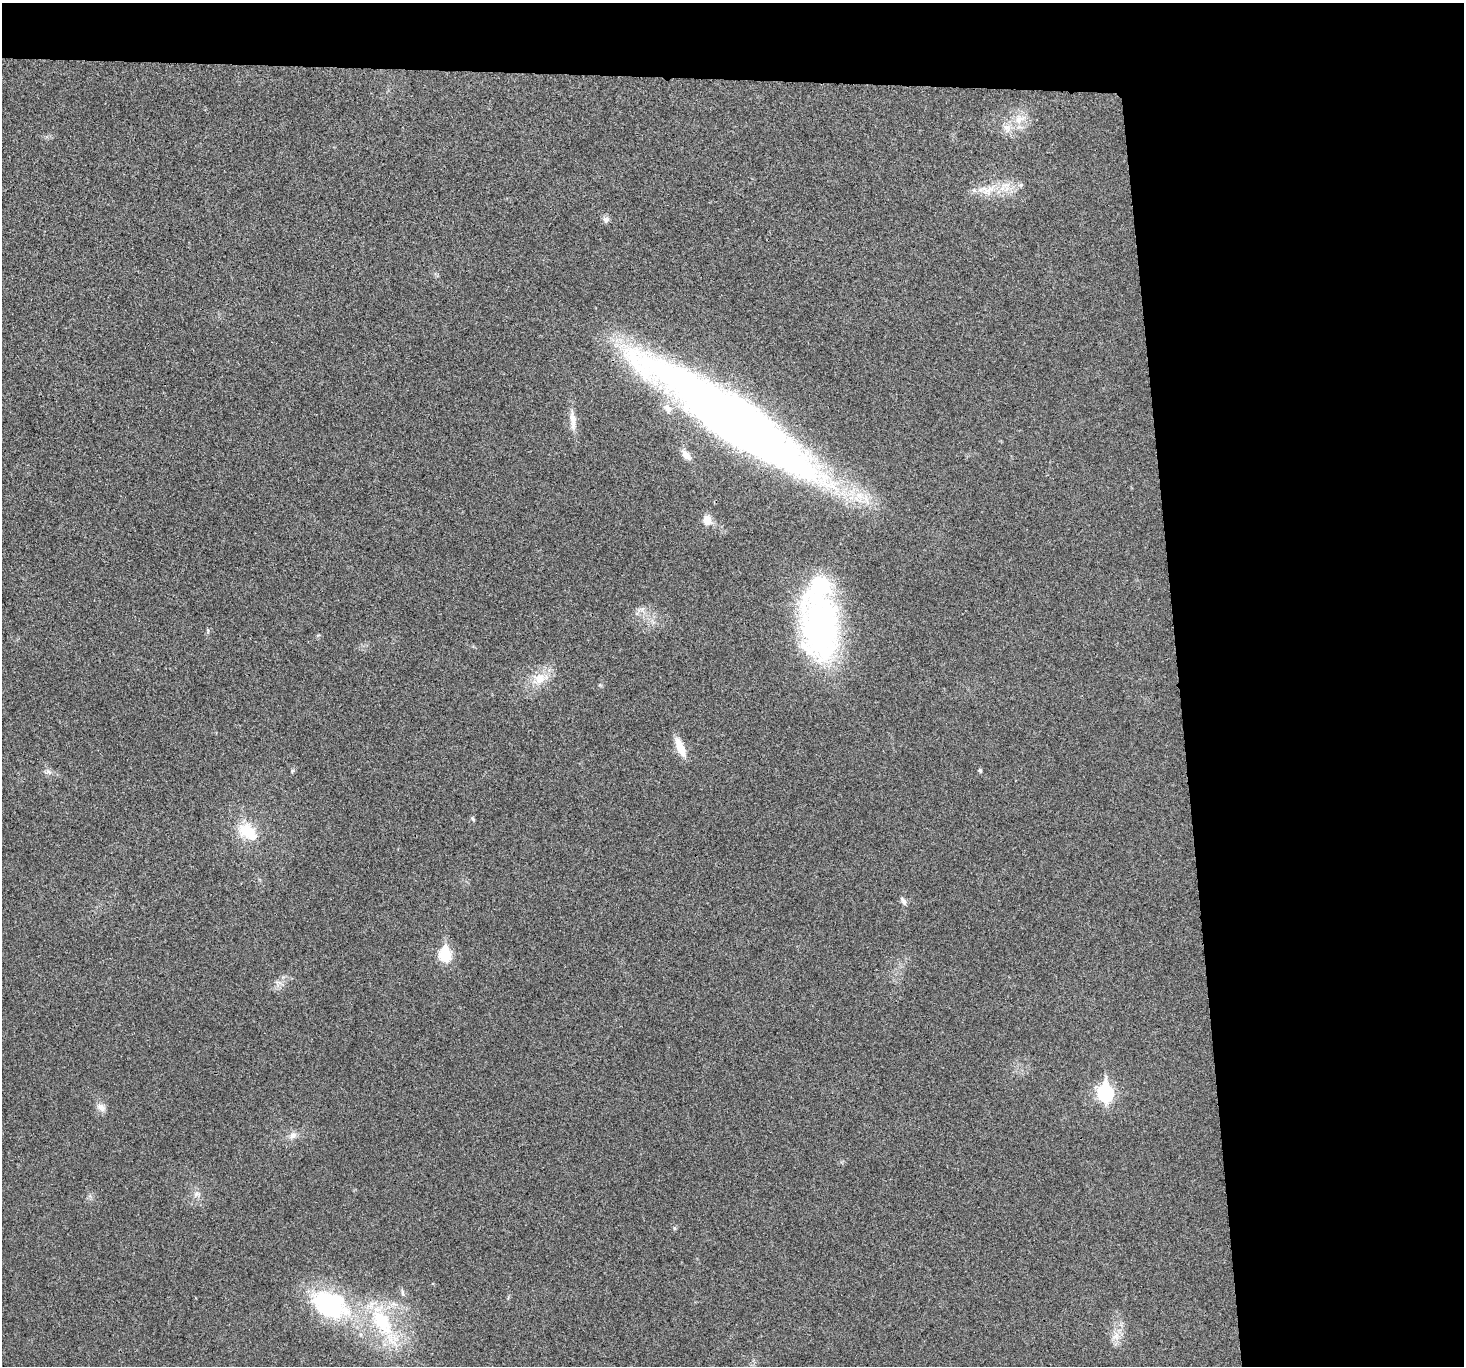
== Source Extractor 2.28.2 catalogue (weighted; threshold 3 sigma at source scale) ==
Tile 3 of 3 x 3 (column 3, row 1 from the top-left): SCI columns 2927-4388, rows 2860-4223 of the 4390 x 4373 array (HDU 1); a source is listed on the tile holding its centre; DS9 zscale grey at full resolution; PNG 1466 x 1368 px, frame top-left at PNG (2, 3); no overlay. Shown black and unused: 24% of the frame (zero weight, under 3 of 4 exposures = <1% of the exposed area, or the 3 px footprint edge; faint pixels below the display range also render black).
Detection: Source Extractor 2.28.2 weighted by HDU 2 'WHT'; one run over the whole footprint, this tile lists its part. Background 0.0199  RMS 0.006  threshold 0.0269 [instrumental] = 3 sigma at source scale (4.5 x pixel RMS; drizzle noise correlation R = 1.50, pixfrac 1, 0.05/0.05 arcsec/px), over >= 5 px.
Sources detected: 34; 6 inside a brighter listed object's ellipse — not listed separately; the other 28 listed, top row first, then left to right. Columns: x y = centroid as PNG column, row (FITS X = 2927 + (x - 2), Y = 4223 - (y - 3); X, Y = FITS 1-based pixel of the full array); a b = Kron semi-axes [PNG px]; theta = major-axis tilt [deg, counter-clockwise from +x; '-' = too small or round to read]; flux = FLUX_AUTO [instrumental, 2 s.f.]
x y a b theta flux
1020 119 19 14 34 10
987 190 35 15 6 16
606 220 9 8 - 2.4
573 420 30 8 -85 7.3
732 420 171 31 -34 840
686 455 15 8 -49 4.7
707 520 12 10 -90 6.4
641 610 14 10 3 4.2
821 626 76 41 -85 180
208 630 7 3 -77 0.72
540 679 27 16 21 14
680 747 25 9 -66 9.8
980 770 4 4 - 1.2
292 771 6 4 47 0.87
48 772 11 6 -41 2.3
473 819 6 4 -38 0.83
246 831 21 19 -15 20
903 901 13 5 -61 2.1
445 954 8 6 -89 59
279 982 11 4 -3 2.1
1105 1093 9 7 -86 140
101 1107 14 9 -36 3.9
293 1135 12 9 39 4
197 1194 11 8 -4 3.1
674 1228 5 5 - 0.9
402 1292 10 4 -85 1.4
330 1304 56 35 -26 78
1116 1336 14 10 33 5.6
Overlapping masked pixels (flux is a lower limit): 1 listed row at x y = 732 420